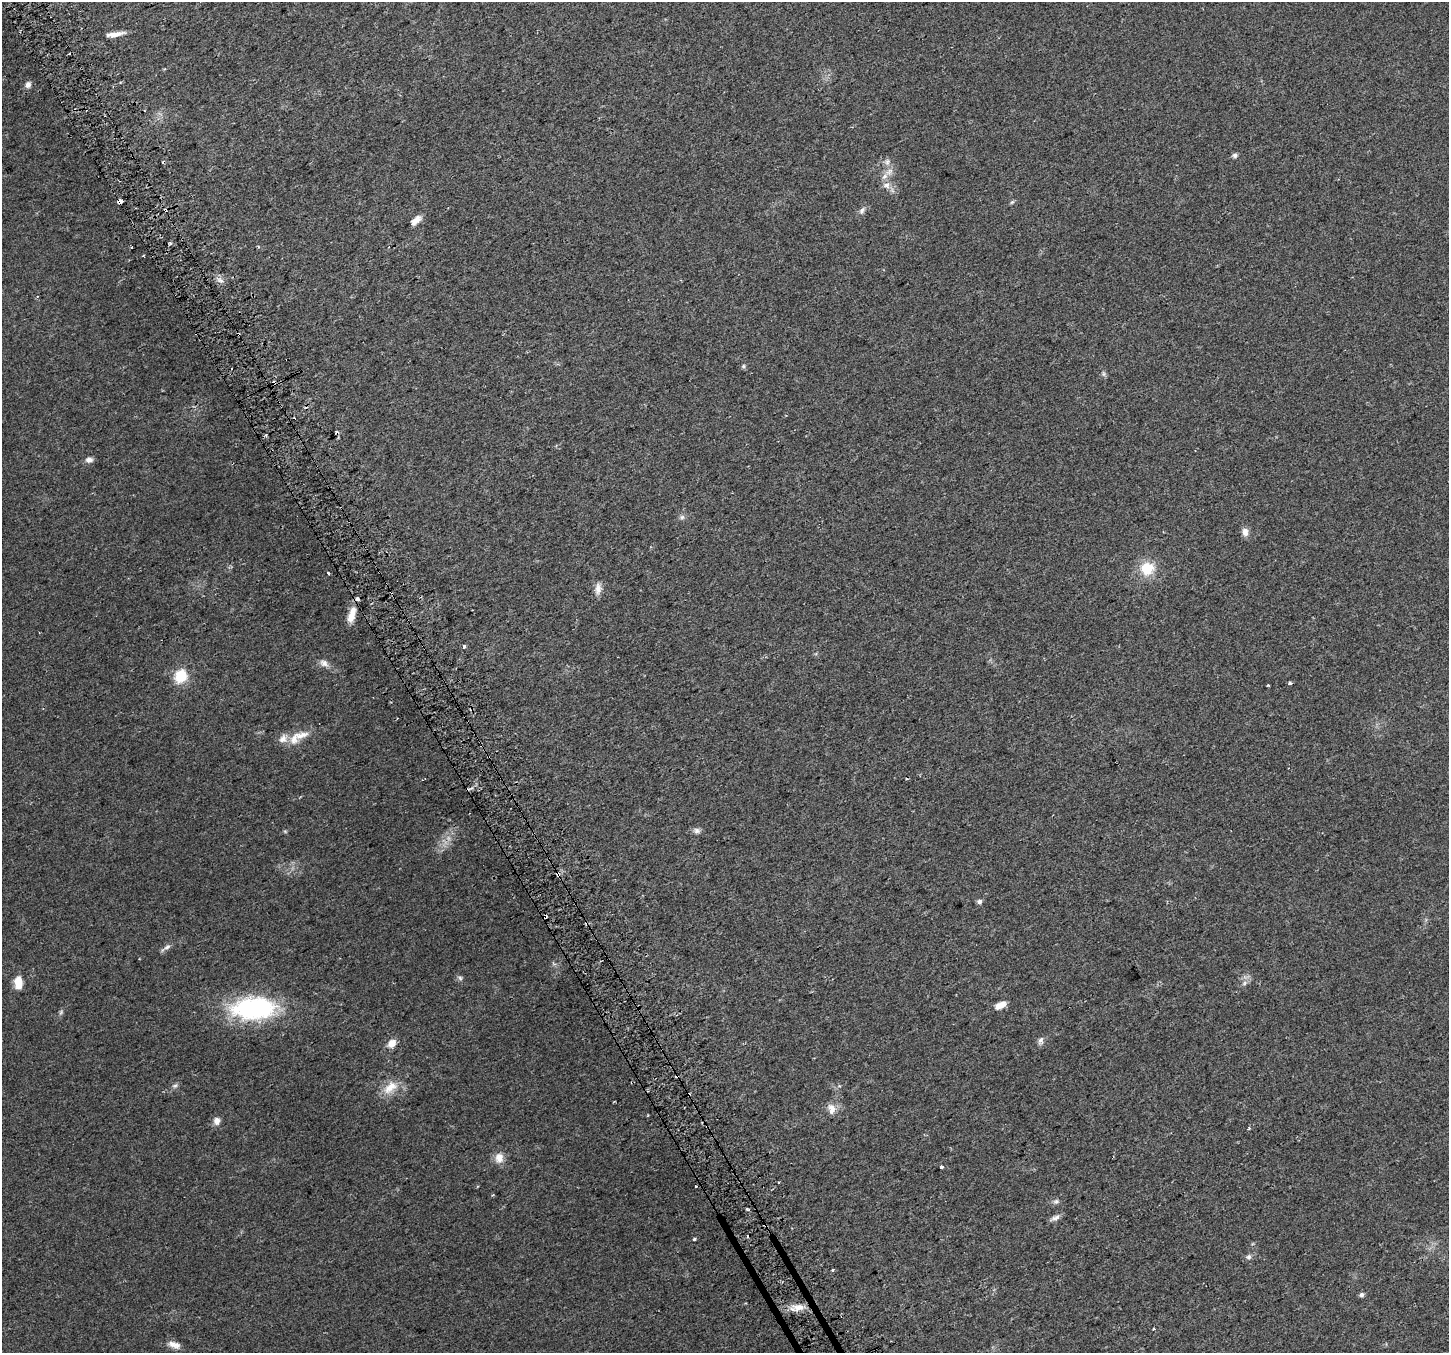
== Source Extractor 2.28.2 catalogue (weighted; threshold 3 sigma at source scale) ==
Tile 11 of 4 x 4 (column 3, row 3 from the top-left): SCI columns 2923-4369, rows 1473-2823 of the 5848 x 5706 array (HDU 1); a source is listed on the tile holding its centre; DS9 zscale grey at full resolution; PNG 1451 x 1355 px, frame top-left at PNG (2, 2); no overlay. Shown black and unused: <1% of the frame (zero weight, under 2 of 3 exposures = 2% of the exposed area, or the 3 px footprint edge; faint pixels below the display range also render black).
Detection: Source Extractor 2.28.2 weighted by HDU 2 'WHT'; one run over the whole footprint, this tile lists its part. Background 0.0511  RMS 0.0081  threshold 0.0365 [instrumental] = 3 sigma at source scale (4.5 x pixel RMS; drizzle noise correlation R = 1.50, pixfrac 1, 0.0396/0.0396 arcsec/px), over >= 5 px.
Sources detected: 78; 1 too faint to see at this stretch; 11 cosmic-ray / hot-pixel residue — not listed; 5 inside a brighter listed object's ellipse — not listed separately; the other 61 listed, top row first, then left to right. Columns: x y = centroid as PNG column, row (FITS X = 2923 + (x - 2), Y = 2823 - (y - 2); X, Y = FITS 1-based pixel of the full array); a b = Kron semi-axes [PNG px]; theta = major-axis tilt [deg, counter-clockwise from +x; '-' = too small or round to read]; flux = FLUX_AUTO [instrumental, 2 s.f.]
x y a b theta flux
115 34 21 5 10 6.6
28 85 8 7 - 3.3
1235 155 5 5 - 2.7
887 162 9 7 60 2.9
889 172 12 7 38 4.8
887 185 11 9 -16 5.2
119 201 4 4 - 53
1012 202 7 4 44 1.2
165 210 5 3 - 2.1
862 211 10 7 66 3
416 220 14 7 43 5.7
170 243 3 3 - 2
258 247 4 3 - 0.96
143 255 3 2 - 0.93
219 280 8 5 11 2.8
743 366 6 5 - 1.4
1103 374 8 4 -82 1.6
89 460 10 7 3 3.5
682 517 6 6 - 2
1245 532 10 7 -83 4.7
1147 569 16 14 17 21
328 573 3 3 - 4
598 589 18 7 -87 5.3
352 615 20 7 74 9.9
464 646 3 3 - 5.8
324 663 12 9 -29 4.6
181 676 15 13 59 20
1290 683 3 3 - 2.4
1268 685 3 3 - 1.2
301 735 25 10 16 11
424 779 6 2 26 0.91
285 831 5 4 - 0.91
697 831 9 7 -13 2.9
558 874 4 3 - 26
979 901 6 6 - 2.2
167 947 9 6 35 2.7
460 978 6 6 - 1.7
18 981 9 8 - 11
1244 983 7 5 48 2.2
1000 1005 13 6 24 8.3
254 1008 53 25 3 110
61 1012 7 4 46 1.4
1041 1041 11 7 79 2.8
392 1043 11 8 47 7.4
175 1086 8 5 37 2
390 1087 24 13 39 14
832 1109 14 10 -75 6.5
217 1121 10 8 80 4.6
1249 1128 4 3 - 0.82
499 1158 14 11 81 7.5
941 1167 4 3 - 4.5
696 1186 3 3 - 2.5
1056 1201 9 5 5 2.1
1055 1218 14 6 23 3.2
747 1236 3 3 - 3.7
694 1239 3 3 - 2.4
1249 1257 7 6 - 2.2
832 1270 3 3 - 1.9
1362 1295 6 5 - 2.2
798 1307 19 8 -5 9
174 1345 17 8 -19 5.7
Overlapping masked pixels (flux is a lower limit): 3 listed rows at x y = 119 201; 165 210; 558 874